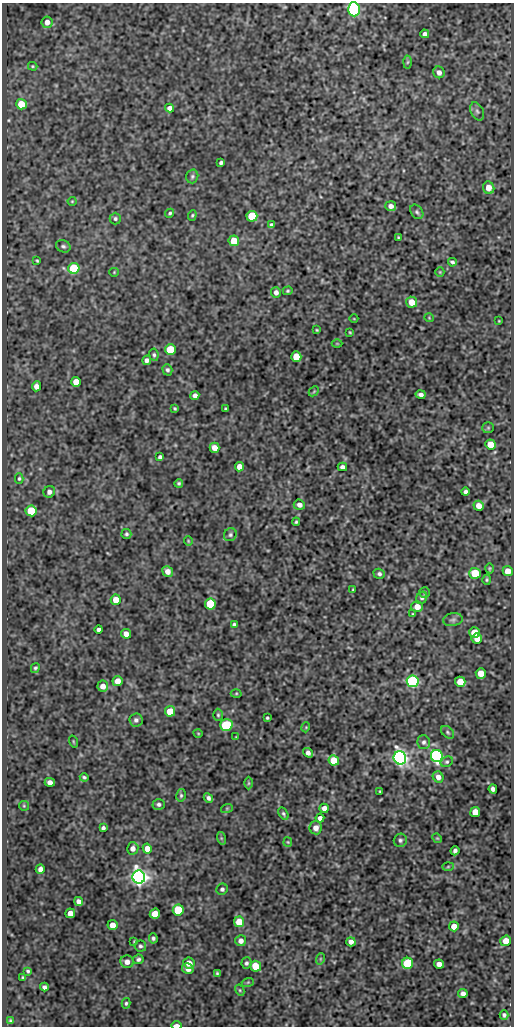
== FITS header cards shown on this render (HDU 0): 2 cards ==
NAXIS1  =                  512
NAXIS2  =                 1024

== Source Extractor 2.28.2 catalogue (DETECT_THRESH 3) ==
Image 512 x 1024 px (HDU 0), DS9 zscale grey, 1 PNG px = 1 image px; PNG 516 x 1028 px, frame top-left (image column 1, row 1024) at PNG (2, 3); each listed source drawn as its Kron ellipse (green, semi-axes under 4 px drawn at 4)
Background 138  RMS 0.67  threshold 2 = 3 sigma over >= 5 px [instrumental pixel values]
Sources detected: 169; all 169 listed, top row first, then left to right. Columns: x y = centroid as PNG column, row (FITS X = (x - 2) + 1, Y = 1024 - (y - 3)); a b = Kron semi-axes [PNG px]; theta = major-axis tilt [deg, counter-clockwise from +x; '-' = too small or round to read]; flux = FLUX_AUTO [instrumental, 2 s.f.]
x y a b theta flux
354 9 7 5 -88 8300
47 22 5 5 - 300
425 34 4 4 - 130
407 62 6 4 88 72
33 66 5 4 - 48
439 72 6 5 - 210
21 104 5 5 - 940
170 108 4 4 - 220
477 111 9 6 -63 140
221 163 4 3 - 87
192 176 7 6 - 93
489 188 6 5 - 450
72 201 4 4 - 42
391 206 5 5 - 230
417 212 8 5 -54 97
170 213 4 4 - 68
192 215 5 4 - 58
252 216 5 5 - 1800
115 219 6 5 - 91
271 225 4 3 - 88
398 237 3 2 - 39
234 241 5 5 - 960
63 246 7 6 - 110
37 261 3 3 - 53
452 262 4 3 - 92
74 268 5 5 - 3200
114 272 4 4 - 41
440 272 5 4 - 46
288 291 5 4 - 56
276 292 5 5 - 200
411 302 5 5 - 630
429 318 5 3 - 32
354 319 4 3 - 29
499 321 3 2 - 30
317 330 3 3 - 47
350 332 3 2 - 42
337 344 5 3 - 36
170 350 5 5 - 1800
154 355 6 4 -82 83
296 357 5 5 - 980
147 360 4 4 - 160
167 370 5 5 - 100
76 382 5 5 - 630
36 386 5 4 - 250
314 391 6 4 45 56
421 394 5 4 - 180
195 395 4 4 - 200
175 408 4 3 - 56
226 409 4 3 - 71
488 428 6 5 - 61
490 444 5 5 - 610
214 448 5 4 - 400
160 457 4 4 - 100
239 467 5 4 - 340
342 467 5 4 - 150
19 479 5 4 - 72
179 483 4 4 - 74
49 492 6 5 - 190
466 492 4 3 - 110
299 505 5 5 - 200
479 506 5 5 - 390
31 511 5 5 - 1700
296 522 4 3 - 61
126 534 5 5 - 79
230 535 7 6 - 100
188 541 5 4 - 46
490 568 5 4 - 55
168 571 5 5 - 310
508 571 5 5 - 430
475 573 5 5 - 1600
379 574 6 5 - 110
487 580 5 4 - 63
353 590 3 2 - 43
424 592 5 5 - 72
422 598 6 5 - 100
116 600 5 5 - 600
210 604 5 5 - 3000
417 607 5 5 - 390
413 614 3 3 - 42
453 620 10 6 9 130
234 625 4 3 - 100
99 629 4 3 - 130
474 633 5 5 - 920
126 634 5 4 - 290
477 639 5 5 - 350
35 668 5 4 - 80
481 673 5 5 - 590
117 681 5 5 - 340
413 681 6 6 - 7100
460 682 5 5 - 610
103 686 5 5 - 340
236 693 5 3 - 46
170 711 5 5 - 820
218 715 6 5 - 78
267 718 3 3 - 54
136 720 6 6 - 130
226 725 6 5 - 3500
306 727 5 3 - 38
448 732 7 5 -42 87
198 733 5 3 - 35
236 737 3 3 - 31
73 741 6 3 -71 40
424 742 7 6 - 130
308 753 5 4 - 190
437 756 6 6 - 10000
400 758 7 6 - 18000
334 760 5 5 - 1100
447 762 6 5 - 76
84 777 4 3 - 71
438 777 6 5 - 240
50 782 5 4 - 230
249 783 6 4 89 54
493 789 4 4 - 160
380 791 3 2 - 39
181 795 6 5 - 76
208 798 5 4 - 130
159 804 6 5 - 110
24 806 5 5 - 54
227 808 6 4 19 50
324 808 5 4 - 260
475 812 5 5 - 510
283 814 7 4 -60 73
320 818 4 4 - 190
103 828 4 4 - 110
316 828 6 6 - 280
221 838 6 4 -72 70
437 838 5 4 - 48
400 840 7 6 - 110
288 842 5 4 - 47
133 848 6 5 - 230
147 849 5 4 - 380
455 851 5 4 - 120
448 867 6 3 2 50
40 869 5 4 - 210
139 877 6 6 - 26000
222 889 6 5 - 110
78 901 5 4 - 190
178 910 5 5 - 2100
70 913 5 5 - 380
155 914 5 5 - 580
239 922 5 5 - 1000
112 925 5 5 - 530
454 926 5 5 - 530
153 938 5 4 - 99
134 941 4 3 - 37
241 941 5 5 - 250
506 941 5 5 - 510
351 942 4 4 - 210
140 946 6 5 - 94
138 959 5 4 - 97
320 959 6 3 72 52
127 962 7 6 - 290
189 963 5 5 - 430
246 963 5 5 - 94
408 963 5 5 - 2700
439 964 5 4 - 310
256 966 5 5 - 930
188 969 6 5 - 230
28 971 3 3 - 64
217 973 4 3 - 57
23 977 4 3 - 49
248 982 6 4 18 56
44 987 4 4 - 140
240 990 6 4 -61 55
463 993 4 4 - 200
126 1003 5 4 - 67
504 1015 4 4 - 89
10 1021 4 3 - 55
176 1025 5 2 - 410
At the frame edge (FLAGS 8, measured only in part): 2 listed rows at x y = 354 9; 176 1025